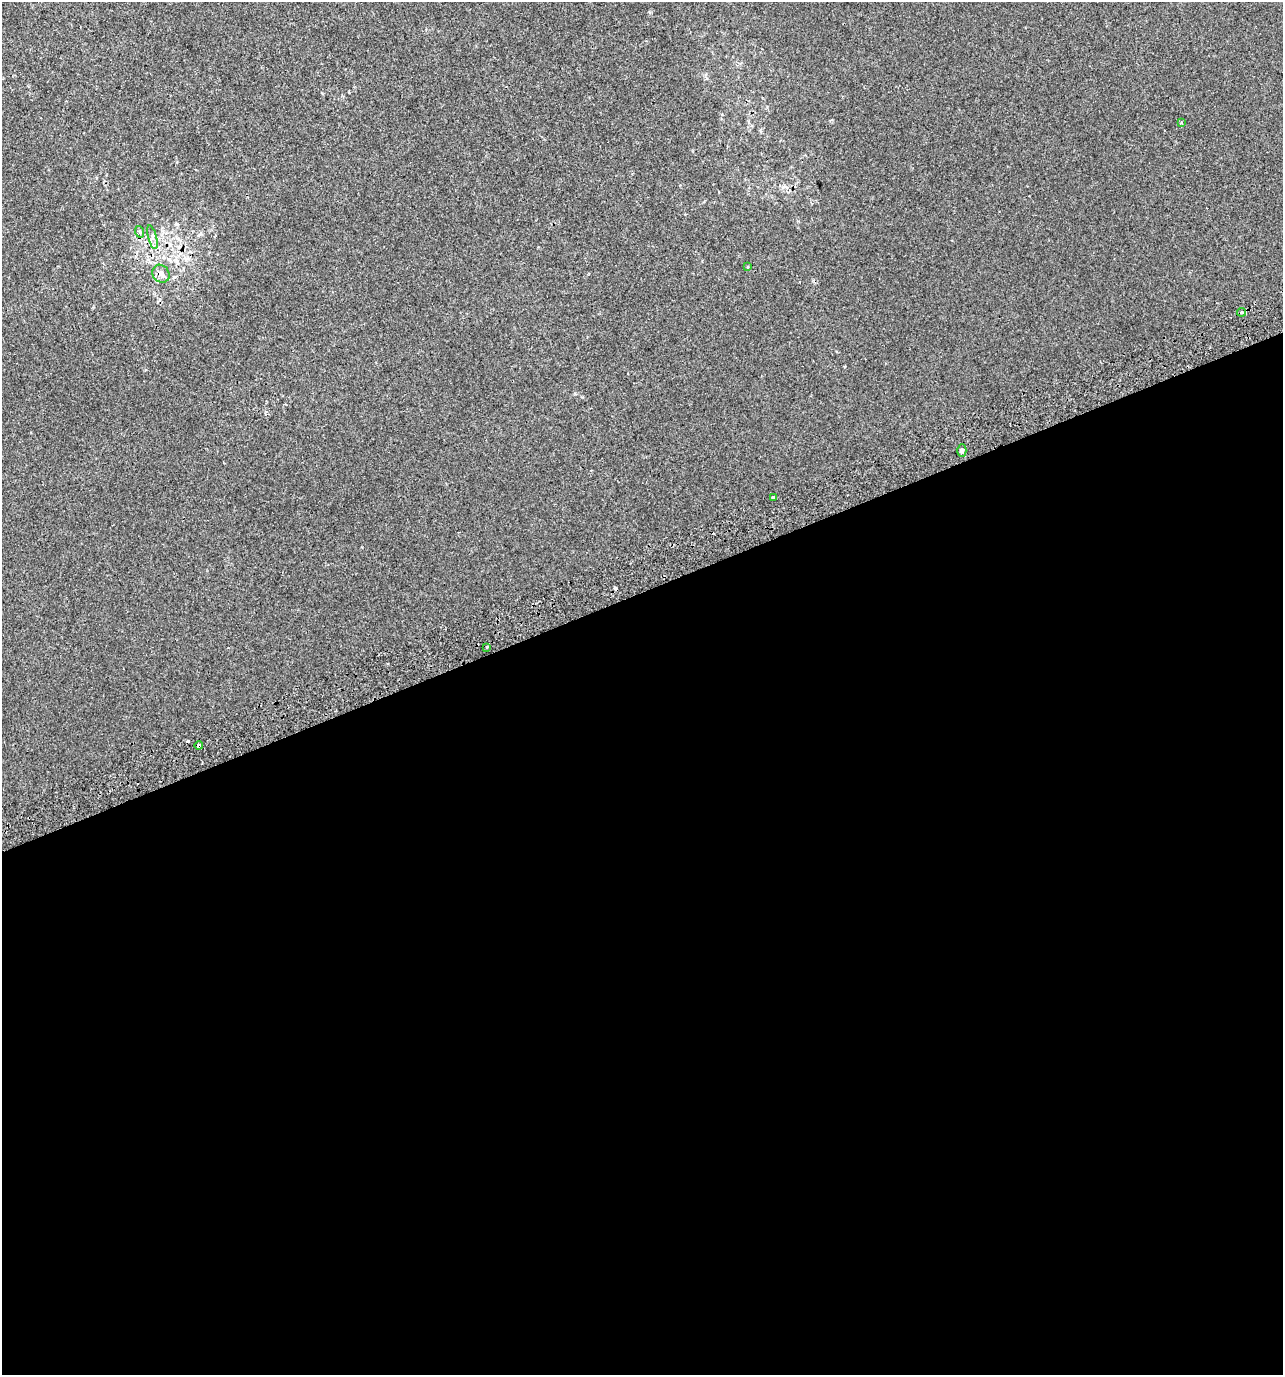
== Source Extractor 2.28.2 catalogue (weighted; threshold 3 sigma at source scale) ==
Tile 15 of 4 x 4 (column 3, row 4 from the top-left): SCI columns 2707-3987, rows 40-1412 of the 5358 x 5574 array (HDU 1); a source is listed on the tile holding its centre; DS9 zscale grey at full resolution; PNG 1285 x 1377 px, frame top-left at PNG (2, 2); each listed source drawn as its Kron ellipse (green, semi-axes under 4 px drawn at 4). Shown black and unused: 57% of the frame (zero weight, under 2 of 3 exposures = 2% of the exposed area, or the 3 px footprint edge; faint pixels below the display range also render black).
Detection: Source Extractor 2.28.2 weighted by HDU 2 'WHT'; one run over the whole footprint, this tile lists its part. Background 4.20e-05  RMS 0.0036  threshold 0.0162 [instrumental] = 3 sigma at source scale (4.5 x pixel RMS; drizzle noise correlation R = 1.50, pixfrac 1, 0.0396/0.0396 arcsec/px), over >= 5 px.
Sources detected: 13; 3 cosmic-ray / hot-pixel residue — neither listed nor drawn; the other 10 listed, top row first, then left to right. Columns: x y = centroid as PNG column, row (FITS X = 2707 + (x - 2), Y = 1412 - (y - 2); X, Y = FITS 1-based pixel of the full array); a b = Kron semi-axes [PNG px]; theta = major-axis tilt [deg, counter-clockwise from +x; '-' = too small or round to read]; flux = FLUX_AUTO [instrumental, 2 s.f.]
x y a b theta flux
1181 123 3 2 - 0.34
140 232 6 3 -72 0.44
152 237 12 3 -75 0.92
747 267 3 2 - 0.49
161 274 9 8 - 2.1
1242 312 4 3 - 3.4
962 451 6 4 90 0.62
773 497 3 3 - 0.82
486 647 3 3 - 1.2
199 745 4 3 - 1.4
Overlapping masked pixels (flux is a lower limit): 2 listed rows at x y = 161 274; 199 745